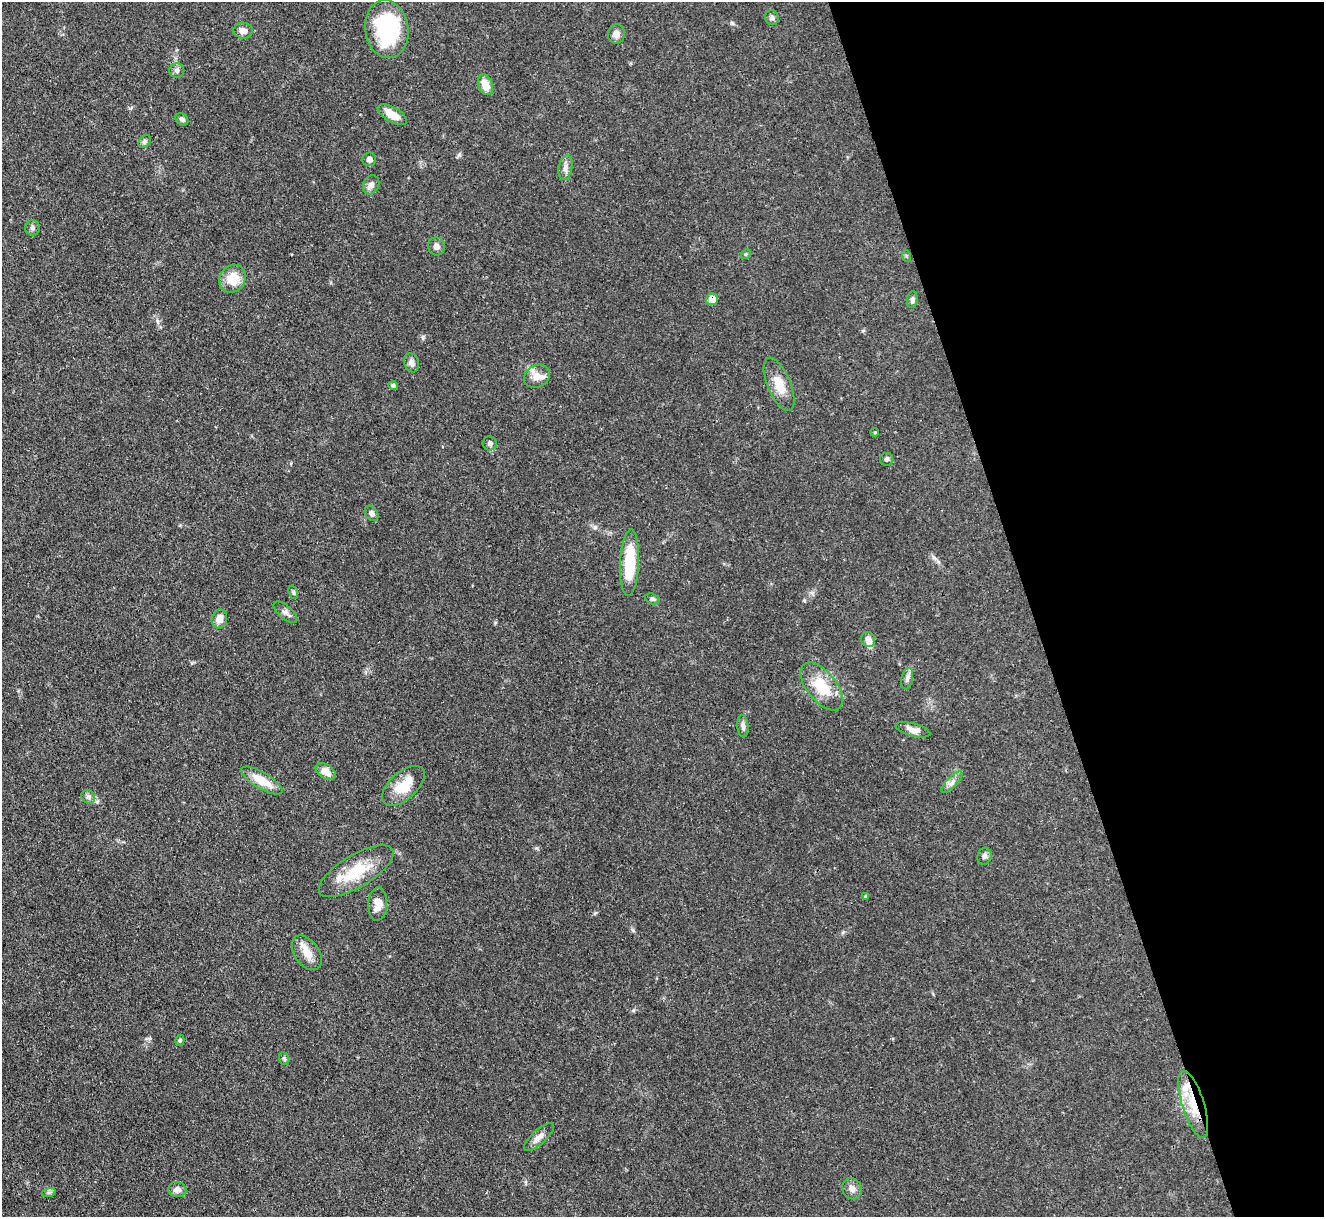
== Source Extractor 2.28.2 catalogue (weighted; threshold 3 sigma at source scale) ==
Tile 12 of 4 x 4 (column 4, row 3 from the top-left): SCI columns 3970-5291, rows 1488-2702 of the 5294 x 5277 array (HDU 1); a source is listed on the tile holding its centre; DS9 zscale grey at full resolution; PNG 1326 x 1219 px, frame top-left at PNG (2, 2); each listed source drawn as its Kron ellipse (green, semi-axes under 4 px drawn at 4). Shown black and unused: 22% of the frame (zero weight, under 3 of 4 exposures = <1% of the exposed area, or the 3 px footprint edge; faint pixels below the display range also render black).
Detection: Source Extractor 2.28.2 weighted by HDU 2 'WHT'; one run over the whole footprint, this tile lists its part. Background 0.0874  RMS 0.0043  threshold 0.0193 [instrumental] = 3 sigma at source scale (4.5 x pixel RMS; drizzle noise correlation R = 1.50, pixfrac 1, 0.05/0.05 arcsec/px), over >= 5 px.
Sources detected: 58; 4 inside a brighter listed object's ellipse — not listed separately; the other 54 listed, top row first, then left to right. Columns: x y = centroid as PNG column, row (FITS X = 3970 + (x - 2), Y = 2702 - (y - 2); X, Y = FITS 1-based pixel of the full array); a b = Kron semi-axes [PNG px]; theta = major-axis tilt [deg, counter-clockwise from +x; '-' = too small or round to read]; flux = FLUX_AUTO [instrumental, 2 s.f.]
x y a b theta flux
772 18 7 6 - 1.1
387 29 29 21 -82 38
243 31 10 8 -6 2.5
616 34 9 8 - 2.3
177 71 7 7 - 1.4
485 85 11 7 -69 5.7
392 115 16 7 -30 5.4
182 119 7 5 -40 1.2
145 141 7 5 56 1.1
369 159 7 6 - 2.2
565 168 12 7 79 2.1
371 185 10 7 62 2
32 228 7 7 - 1.1
436 246 9 8 - 2
746 254 5 4 - 0.59
906 256 6 3 -71 0.5
232 279 14 12 58 8.5
712 299 6 5 - 4.8
912 300 8 5 84 1.3
412 363 10 7 -72 2.1
537 376 13 11 27 4
779 384 28 11 -67 7.6
393 386 5 4 - 1
875 432 4 3 - 0.36
490 443 7 7 - 1.4
887 459 6 6 - 0.99
372 513 8 6 -59 1.5
630 563 33 9 87 19
293 592 7 4 -72 0.74
652 599 7 5 -19 0.83
286 612 14 6 -41 1.8
219 619 9 7 75 3.5
868 640 8 6 -65 2.6
907 679 11 5 78 1.5
822 686 28 15 -52 14
743 726 11 5 -85 1.5
913 730 18 6 -15 2.8
326 771 11 7 -33 4.5
262 781 23 8 -31 9.1
952 782 14 5 45 2
403 786 26 13 42 11
88 797 7 6 - 1.2
984 856 8 7 - 1.3
356 871 42 16 31 17
865 896 3 3 - 1.3
378 904 17 9 87 4.7
307 953 19 12 -56 5.2
180 1040 6 4 74 0.64
284 1059 7 5 -69 0.74
1193 1104 35 11 -72 12
539 1137 19 7 43 2.9
852 1189 11 9 -59 2.6
177 1190 9 7 -9 2.3
49 1192 7 4 19 0.77
Overlapping masked pixels (flux is a lower limit): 2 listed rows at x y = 712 299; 1193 1104
Unlisted compact peaks at least as high as the median listed source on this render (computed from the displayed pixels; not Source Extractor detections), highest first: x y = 633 930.